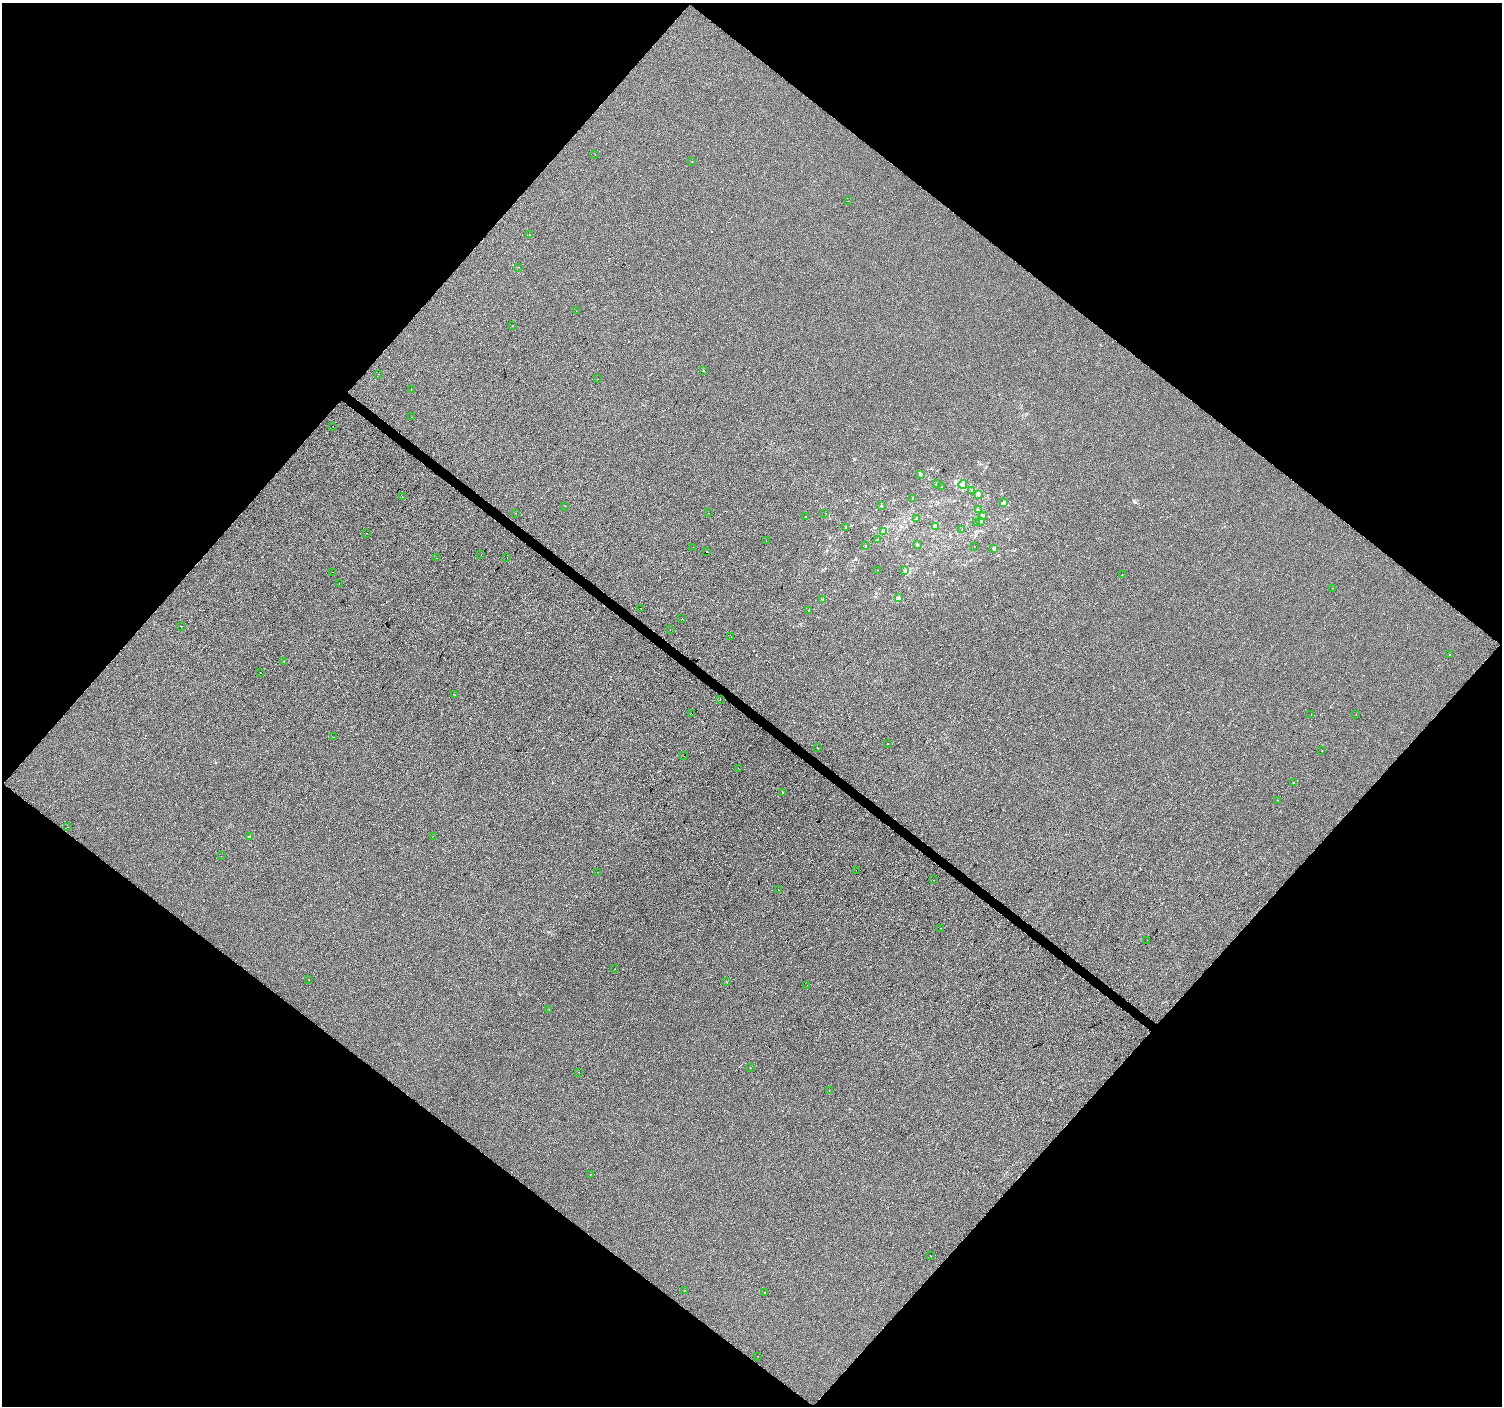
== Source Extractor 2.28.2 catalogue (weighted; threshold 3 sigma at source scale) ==
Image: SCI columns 6-6003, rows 239-5853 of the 6003 x 6025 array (HDU 1 of 3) = the unmasked area's bounding box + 8 px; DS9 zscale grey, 4 x 4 block average (1 PNG px = mean of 4 x 4 image px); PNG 1504 x 1408 px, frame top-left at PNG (2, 3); each listed source drawn as its Kron ellipse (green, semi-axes under 4 px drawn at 4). Shown black and unused: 50% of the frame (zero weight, under 2 of 3 exposures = <1% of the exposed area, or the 3 px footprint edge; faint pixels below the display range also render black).
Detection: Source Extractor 2.28.2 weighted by HDU 2 'WHT'. Background -2.46e-04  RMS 0.0042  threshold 0.0187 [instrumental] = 3 sigma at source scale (4.5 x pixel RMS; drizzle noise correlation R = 1.50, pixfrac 1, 0.0396/0.0396 arcsec/px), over >= 5 px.
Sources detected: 115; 8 cosmic-ray / hot-pixel residue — neither listed nor drawn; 1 coinciding with a brighter row at this scale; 3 inside a brighter listed object's ellipse — not listed separately; the other 103 listed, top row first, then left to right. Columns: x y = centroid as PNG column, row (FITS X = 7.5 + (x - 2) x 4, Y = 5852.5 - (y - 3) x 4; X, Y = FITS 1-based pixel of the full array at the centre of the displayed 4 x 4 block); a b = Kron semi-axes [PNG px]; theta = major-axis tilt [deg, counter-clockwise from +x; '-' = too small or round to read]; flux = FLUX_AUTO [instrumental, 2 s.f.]
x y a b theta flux
595 154 2 2 - 1.4
691 162 2 2 - 0.44
848 201 2 2 - 0.41
529 235 2 2 - 2.3
519 267 2 2 - 12
576 311 2 2 - 0.59
512 326 2 2 - 0.57
703 370 2 2 - 1.4
378 374 2 2 - 0.35
598 379 2 2 - 0.68
411 390 2 2 - 1
411 417 2 2 - 1.8
333 427 2 2 - 2.1
921 474 3 2 - 2.4
937 484 3 2 - 1.9
963 484 4 3 - 5.5
942 487 2 2 - 0.49
972 491 2 2 - 1.8
978 495 2 2 - 1.9
402 497 2 2 - 1.4
912 499 2 2 - 1.5
1003 503 3 2 - 2.2
565 506 2 2 - 0.79
881 506 2 2 - 0.91
979 510 3 2 - 1.6
515 513 2 2 - 0.47
708 513 2 2 - 2.9
825 513 2 2 - 1.7
983 516 4 2 - 3.3
805 517 2 2 - 0.83
916 518 2 2 - 0.86
980 522 3 2 - 0.96
976 523 2 2 - 0.68
935 526 4 2 - 3.3
846 527 2 2 - 1.7
962 529 2 2 - 0.91
883 532 4 2 - 3.7
367 533 2 2 - 9.8
877 540 2 2 - 1.7
766 541 2 2 - 0.53
917 545 2 2 - 1
866 546 2 2 - 0.56
693 547 2 2 - 0.41
974 547 2 2 - 0.37
993 548 2 2 - 2.3
707 552 2 2 - 9.7
481 555 2 2 - 0.9
507 557 2 2 - 0.38
436 558 2 2 - 0.39
877 570 2 2 - 0.37
905 571 2 2 - 3.3
332 572 2 2 - 2.2
1122 575 2 2 - 0.7
339 583 2 2 - 0.34
1332 588 2 2 - 0.31
898 597 2 2 - 1.9
823 600 2 2 - 3.1
641 608 2 2 - 0.52
809 610 3 2 - 2.3
682 619 2 2 - 0.61
181 626 2 2 - 0.74
670 630 2 2 - 1
731 637 2 2 - 0.47
1449 654 2 2 - 7
284 661 2 2 - 1.3
260 673 2 2 - 0.53
455 695 2 2 - 0.55
720 700 2 2 - 0.96
691 713 2 2 - 1.2
1356 714 2 2 - 1.2
1311 715 2 2 - 0.33
334 737 2 2 - 1.4
888 744 2 2 - 0.35
818 748 2 2 - 0.63
1322 751 2 2 - 2.4
684 756 2 2 - 3.2
738 768 2 2 - 0.63
1293 783 2 2 - 0.71
782 793 2 2 - 13
1278 800 2 2 - 1.1
67 827 2 2 - 0.66
433 836 2 2 - 0.41
249 837 2 2 - 14
221 856 2 2 - 0.5
856 870 2 2 - 1.4
598 872 2 2 - 0.45
933 880 2 2 - 0.71
778 889 2 2 - 1.5
940 928 2 2 - 1.1
1147 940 2 2 - 5.6
614 969 2 2 - 0.34
309 979 2 2 - 0.65
727 982 2 2 - 0.5
807 985 2 2 - 0.4
549 1009 2 2 - 0.59
750 1068 2 2 - 2
579 1072 2 2 - 1.5
829 1090 2 2 - 0.4
590 1175 2 2 - 1.6
930 1256 2 2 - 1.5
684 1290 2 2 - 0.36
764 1293 2 2 - 0.54
758 1356 2 2 - 0.9
Diffuse or blended objects may show on this block-average render without a row.